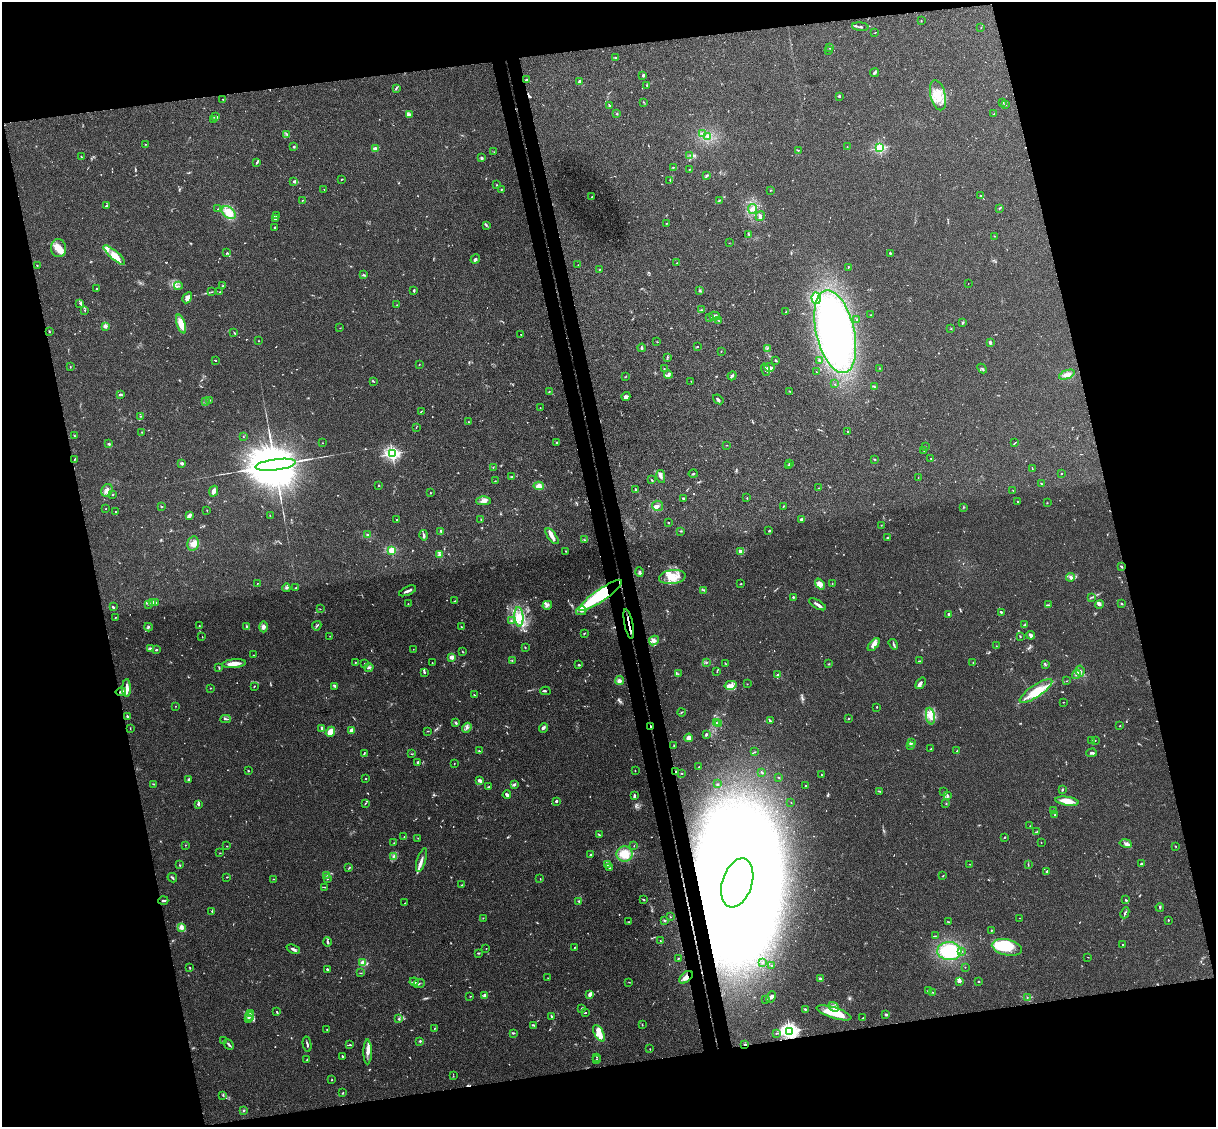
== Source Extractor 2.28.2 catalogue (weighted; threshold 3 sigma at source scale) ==
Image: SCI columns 58-4912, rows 150-4646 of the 4968 x 4908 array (HDU 1 of 3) = the unmasked area's bounding box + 8 px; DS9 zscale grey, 4 x 4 block average (1 PNG px = mean of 4 x 4 image px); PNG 1218 x 1129 px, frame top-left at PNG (2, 2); each listed source drawn as its Kron ellipse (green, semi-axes under 4 px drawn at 4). Shown black and unused: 28% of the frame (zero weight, under 3 of 4 exposures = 5% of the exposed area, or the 3 px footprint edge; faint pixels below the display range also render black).
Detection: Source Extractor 2.28.2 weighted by HDU 2 'WHT'. Background 0.0381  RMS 0.0041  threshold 0.0187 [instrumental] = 3 sigma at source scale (4.5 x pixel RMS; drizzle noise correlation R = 1.50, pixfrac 1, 0.05/0.05 arcsec/px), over >= 5 px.
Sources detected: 823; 25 too faint to see at this stretch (4 x 4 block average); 10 inside a brighter object's white glare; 6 cosmic-ray / hot-pixel residue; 3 long thin detections or spike segments (spike, bleed or trail) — neither listed nor drawn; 26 coinciding with a brighter row at this scale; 56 inside a brighter listed object's ellipse — not listed separately; of the other 697, all 500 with FLUX_AUTO >= 0.871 (the completeness limit of this list) listed and drawn (197 fainter detections not listed), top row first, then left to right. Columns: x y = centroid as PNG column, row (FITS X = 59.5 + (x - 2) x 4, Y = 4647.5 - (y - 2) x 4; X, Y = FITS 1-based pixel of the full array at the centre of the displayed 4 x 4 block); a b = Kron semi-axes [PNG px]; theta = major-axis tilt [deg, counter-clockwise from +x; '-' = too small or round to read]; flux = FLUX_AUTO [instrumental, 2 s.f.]
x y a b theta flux
921 21 2 2 - 1.3
860 27 8 2 -5 4.7
981 28 2 2 - 1.2
875 33 2 2 - 0.91
829 47 3 2 - 0.99
828 50 2 2 - 2.2
616 57 3 2 - 1.1
875 73 4 2 - 4.8
643 75 4 2 - 2.6
527 79 3 2 - 2.4
580 81 3 2 - 7.2
646 85 2 2 - 0.99
396 88 3 2 - 3
938 95 15 7 -76 42
839 96 3 2 - 2.3
223 99 2 2 - 1
643 102 2 2 - 1.1
1002 103 3 2 - 2.2
1006 105 3 2 - 1.5
609 106 3 2 - 2.4
617 114 2 2 - 1.7
994 114 2 2 - 1.6
409 115 3 2 - 2.4
216 117 3 2 - 4.7
214 119 2 2 - 1.8
702 133 3 2 - 3.3
287 135 2 2 - 1.1
707 136 2 2 - 2.2
146 144 2 2 - 0.89
294 147 2 2 - 3.1
847 147 2 2 - 0.92
880 148 2 2 - 320
375 149 3 3 - 9.7
798 150 3 2 - 1.9
494 152 2 2 - 1.1
690 155 2 2 - 0.88
81 157 4 2 - 2
481 157 3 2 - 3
257 162 3 2 - 1.9
673 167 2 2 - 1.7
689 169 2 2 - 1.6
707 175 4 3 - 2.8
342 179 3 2 - 2.1
670 180 3 2 - 1.6
293 181 3 2 - 3.1
497 185 2 2 - 1.4
324 189 2 2 - 0.92
501 189 2 2 - 1.7
770 190 2 2 - 3.4
981 196 3 2 - 1.8
592 197 3 2 - 2
303 200 3 2 - 1.2
720 200 2 2 - 1.6
107 206 2 2 - 3.3
999 208 3 2 - 2.3
218 209 2 2 - 1.4
752 209 5 2 - 5
229 213 8 5 -38 40
276 216 2 2 - 1.1
760 216 5 3 - 5.1
275 219 3 2 - 2.1
667 223 2 2 - 0.92
486 225 3 2 - 1.9
275 227 3 2 - 2
749 234 2 2 - 1.3
995 236 2 2 - 1.3
729 243 2 2 - 0.88
58 248 9 7 -78 22
227 253 2 2 - 2.1
890 253 2 2 - 2.2
114 255 14 4 -41 21
475 259 5 2 - 3.7
677 263 2 2 - 1.5
37 265 2 2 - 1.3
578 265 2 2 - 1.2
848 267 3 2 - 1.8
600 269 2 2 - 1.1
363 275 3 2 - 2.5
968 283 2 2 - 0.87
178 286 4 2 - 2.8
223 286 2 2 - 1.4
97 289 2 2 - 1.7
414 290 3 2 - 3.1
700 290 3 2 - 1.8
212 292 2 2 - 0.98
220 292 2 2 - 1.4
187 298 6 4 60 11
816 298 6 4 -84 29
80 303 4 2 - 3.2
397 305 2 2 - 2.2
85 310 2 2 - 1.2
701 310 2 2 - 1.4
786 312 3 2 - 1.8
871 315 2 2 - 1.1
715 316 5 4 - 6.7
710 317 2 2 - 1.2
718 320 3 2 - 1.3
856 320 3 2 - 0.97
963 323 3 2 - 3.1
181 324 10 4 -71 32
105 326 2 2 - 52
340 328 2 2 - 0.92
951 329 2 2 - 0.95
49 331 3 2 - 1.7
234 332 3 2 - 1.7
835 332 42 19 -77 690
521 334 2 2 - 0.92
258 341 2 2 - 0.97
657 342 2 2 - 1.2
990 342 4 3 - 3.7
697 347 2 2 - 1.1
642 348 4 2 - 3.3
767 349 2 2 - 1.2
721 351 2 2 - 1.4
667 357 3 2 - 1.6
215 360 2 2 - 1.7
776 360 3 2 - 2.8
819 360 2 2 - 2.5
419 364 2 2 - 0.93
70 367 2 2 - 1.4
770 367 5 4 - 8.4
879 368 2 2 - 0.95
664 369 2 2 - 1.2
982 369 5 2 - 2.9
765 370 6 2 -72 4.9
816 372 2 2 - 0.96
668 374 4 3 - 5.7
1067 375 8 3 21 12
626 376 3 2 - 1.3
732 376 5 2 - 4.5
691 381 2 2 - 1.1
374 382 3 2 - 1.2
835 384 2 2 - 0.87
875 387 2 2 - 1.2
790 391 2 2 - 1.9
549 392 2 2 - 2
120 394 2 2 - 5.3
626 396 5 3 - 5
718 399 6 2 -39 3.7
209 400 2 2 - 0.98
205 402 2 2 - 1.3
540 408 2 2 - 1.1
421 411 3 2 - 1.4
140 416 2 2 - 1.8
469 422 2 2 - 0.89
416 427 3 2 - 1.1
848 431 2 2 - 2.4
142 432 2 2 - 1.3
74 436 2 2 - 1
243 437 2 2 - 1.1
323 443 2 2 - 0.93
557 443 3 2 - 2.1
1015 443 4 2 - 1.8
109 444 4 2 - 2.6
727 445 2 2 - 0.91
925 447 2 2 - 1.4
924 451 2 2 - 0.89
392 454 2 2 - 650
931 458 2 2 - 0.89
875 459 2 2 - 1.9
74 460 2 2 - 1.6
182 463 3 2 - 5.3
789 463 2 2 - 1.3
276 465 20 5 7 40000
788 465 2 2 - 1
493 467 3 2 - 1.4
1032 469 2 2 - 1.2
1062 473 2 2 - 1.3
693 474 4 2 - 1.9
661 476 7 3 -80 6
512 477 3 2 - 2.7
918 477 2 2 - 0.91
652 480 2 2 - 2.1
495 481 2 2 - 1.5
1041 484 3 2 - 1.3
379 485 2 2 - 2.8
539 486 5 3 - 14
819 488 2 2 - 1.1
107 490 7 5 59 13
636 490 4 2 - 2.4
1013 490 2 2 - 1.2
214 491 5 2 - 15
430 493 2 2 - 2.4
113 495 2 2 - 2
683 498 3 2 - 2.1
747 498 2 2 - 1.6
484 501 7 4 2 14
1017 501 2 2 - 1.9
1047 503 2 2 - 1.1
657 506 5 5 - 7.2
783 506 3 2 - 1.5
162 507 2 2 - 1.9
963 507 2 2 - 1.5
106 509 2 2 - 2.2
207 510 2 2 - 1.3
115 512 2 2 - 0.95
189 516 3 2 - 13
270 516 3 2 - 1.2
481 519 2 2 - 1.4
802 519 4 2 - 7.1
397 520 2 2 - 1.6
668 523 2 2 - 2.4
881 525 2 2 - 1.2
441 531 3 2 - 4.4
681 531 2 2 - 1.3
769 531 3 2 - 2.4
368 535 3 2 - 3.7
424 535 5 2 - 5.7
552 536 9 3 -54 16
887 538 3 2 - 2
585 540 3 2 - 2.1
193 543 7 5 77 14
392 550 2 2 - 170
565 551 2 2 - 1
740 551 2 2 - 33
439 555 2 2 - 5.1
1121 567 3 2 - 2.3
639 572 4 3 - 5.3
672 577 13 7 6 34
1071 577 4 3 - 5.4
832 583 2 2 - 1.1
257 584 2 2 - 0.94
741 584 3 2 - 1.5
820 584 6 4 -50 17
286 588 4 2 - 3.8
296 588 2 2 - 2.1
704 590 2 2 - 1.7
407 591 9 2 23 8.3
600 595 26 6 34 260
793 597 3 2 - 2.1
1091 597 2 2 - 1.1
455 601 3 2 - 1.6
153 603 3 2 - 5.2
156 603 3 2 - 2.4
149 604 4 2 - 2.6
408 604 2 2 - 0.88
818 604 9 2 -29 8.8
1100 604 4 3 - 4.7
1122 604 3 2 - 2.7
547 605 5 2 - 5.1
1049 605 2 2 - 1.2
113 607 2 2 - 4.3
320 609 2 2 - 0.93
581 611 5 3 - 8
1001 612 2 2 - 2.3
949 614 2 2 - 22
519 617 10 4 -85 24
115 618 3 2 - 1.4
511 621 3 2 - 1.4
629 624 15 2 -78 15
199 625 2 2 - 1.4
1025 625 4 2 - 3.8
246 626 3 2 - 2.3
317 626 5 2 - 3.3
148 627 4 2 - 3.1
263 627 5 3 - 11
462 627 3 2 - 1.3
584 634 2 2 - 1.4
1031 635 4 3 - 8.6
330 636 2 2 - 0.96
1020 636 2 2 - 2.3
202 637 2 2 - 1
654 640 5 3 - 6.6
893 644 6 2 -56 2.6
874 645 8 3 51 20
996 646 2 2 - 0.94
525 647 2 2 - 1.2
150 649 3 2 - 3.1
413 649 2 2 - 1.2
156 650 2 2 - 3.7
462 651 2 2 - 1.3
253 655 2 2 - 1
451 657 2 2 - 56
512 660 2 2 - 1.4
919 661 3 2 - 2.6
355 662 2 2 - 1.1
432 663 2 2 - 1.7
706 663 3 2 - 1.4
725 663 2 2 - 1.1
973 663 2 2 - 1.7
234 664 12 3 5 25
365 664 2 2 - 2.3
829 664 2 2 - 1.2
1045 664 4 2 - 2.7
579 665 2 2 - 3.2
369 667 4 2 - 3.9
219 668 4 2 - 1.7
1080 671 5 3 - 7
424 672 3 2 - 2.5
717 672 2 2 - 0.9
678 674 2 2 - 0.87
1076 674 5 2 - 3.6
778 675 4 2 - 3.3
619 681 4 4 - 8
1066 681 2 2 - 0.9
921 683 6 4 52 6.5
747 684 2 2 - 1.1
731 685 6 4 14 11
254 686 2 2 - 2.1
335 686 3 2 - 3.3
127 688 9 2 89 19
210 688 2 2 - 1.6
545 691 5 2 - 2.5
1036 691 19 6 34 43
121 692 5 2 - 6.4
474 695 2 2 - 2.2
1063 702 2 2 - 0.92
175 706 2 2 - 1.4
877 707 2 2 - 1.5
682 712 4 2 - 1.9
930 716 8 4 -81 15
127 717 3 2 - 4.1
226 719 5 2 - 2.7
848 719 2 2 - 1.3
770 721 3 2 - 4.9
716 722 2 2 - 1.3
456 723 4 2 - 2.9
719 724 3 2 - 4.4
1120 726 2 2 - 1.1
650 727 4 2 - 2.6
130 728 3 2 - 1.2
322 728 3 2 - 3.3
467 728 5 2 - 5.4
543 728 5 2 - 4.3
352 730 4 3 - 9.2
428 731 2 2 - 1.3
330 732 5 3 - 27
706 734 3 2 - 4.7
689 738 4 4 - 12
1091 740 2 2 - 1.3
1095 740 2 2 - 1.1
911 743 2 2 - 1.8
674 745 3 2 - 2.1
910 746 2 2 - 1
931 749 3 2 - 1.5
479 751 2 2 - 2.7
957 751 2 2 - 2.1
754 752 2 2 - 1.2
364 753 3 2 - 1.9
1092 753 5 2 - 5.6
411 754 2 2 - 1
418 762 2 2 - 15
454 763 2 2 - 0.91
699 767 2 2 - 1.3
248 771 2 2 - 1.8
635 771 2 2 - 1.5
676 771 3 2 - 2.8
762 772 3 2 - 2.4
682 773 2 2 - 1.8
821 775 2 2 - 1.3
779 777 2 2 - 1.1
366 779 2 2 - 1.2
189 780 3 2 - 2.4
479 780 3 2 - 7.7
154 784 3 2 - 2.2
718 784 2 2 - 1.1
514 785 4 2 - 5
806 786 2 2 - 4.4
488 787 4 2 - 1.6
1062 790 2 2 - 2.7
880 791 3 2 - 2.3
944 792 3 2 - 1.2
507 795 4 2 - 7.7
634 796 3 2 - 4.3
948 796 4 2 - 3
556 801 2 2 - 3.7
1067 801 12 3 -8 40
791 802 2 2 - 1.1
946 803 2 2 - 1.7
365 804 3 2 - 1.6
198 805 3 2 - 2.5
1054 811 3 2 - 3.2
1055 815 2 2 - 2.3
1030 826 2 2 - 0.98
1037 831 2 2 - 1.3
599 835 3 2 - 2.1
404 837 2 2 - 1.3
1004 837 2 2 - 2
418 838 2 2 - 0.96
1041 842 2 2 - 0.95
394 843 2 2 - 1
1126 843 6 2 -11 6
185 845 2 2 - 1.2
227 846 2 2 - 1.1
634 846 2 2 - 0.96
1175 846 2 2 - 1.2
220 853 2 2 - 0.98
625 854 8 7 - 38
591 855 3 2 - 3.1
393 856 3 2 - 2.3
421 860 12 2 72 11
607 864 3 2 - 1.7
970 864 2 2 - 1
1141 864 3 2 - 4.5
179 865 2 2 - 1.5
1028 865 3 2 - 1.7
349 868 3 2 - 1.9
609 868 2 2 - 3
1047 871 3 2 - 3.5
326 875 2 2 - 0.87
943 875 2 2 - 1.4
227 877 2 2 - 2.1
172 878 5 2 - 3.7
273 879 2 2 - 1.2
328 879 3 3 - 3.4
540 879 2 2 - 0.89
737 883 25 15 72 2800
462 885 4 2 - 1.8
324 887 2 2 - 0.89
643 899 3 2 - 1.9
1125 899 2 2 - 1.1
163 901 5 2 - 3.6
579 901 3 2 - 2
405 903 2 2 - 0.96
1160 907 4 2 - 2.7
212 911 2 2 - 2.1
1125 913 6 2 65 3.8
670 917 2 2 - 1.8
483 918 2 2 - 0.87
1019 918 2 2 - 1.2
664 920 3 2 - 3.7
1168 920 2 2 - 2
628 922 2 2 - 1.1
949 922 2 2 - 1.1
181 928 4 3 - 6.6
991 930 2 2 - 1.5
935 936 2 2 - 0.96
660 941 2 2 - 1.3
328 942 4 2 - 3.6
1123 945 2 2 - 1.9
575 947 2 2 - 1.9
1007 947 15 7 -12 120
293 949 7 3 -24 6.7
486 949 2 2 - 1
949 951 12 9 -1 150
961 952 2 2 - 1.7
478 953 3 2 - 1.5
1088 957 2 2 - 0.9
678 958 3 2 - 1.2
763 962 3 2 - 1.1
363 963 4 4 - 14
771 965 2 2 - 1.1
965 967 2 2 - 1.9
190 968 3 2 - 1.5
327 970 3 2 - 3.7
361 973 2 2 - 0.89
686 977 8 4 41 14
548 978 2 2 - 0.97
820 979 3 2 - 4
960 981 3 3 - 5.3
978 981 2 2 - 7.1
414 982 4 2 - 4.1
629 982 2 2 - 0.93
419 983 6 2 22 3.5
928 991 3 2 - 2
932 992 3 2 - 1.7
590 994 4 3 - 7.5
485 995 3 3 - 8.2
470 996 2 2 - 0.98
771 997 6 3 64 8.1
1027 997 2 2 - 1.5
766 999 2 2 - 0.91
834 1007 5 3 - 7
582 1009 3 2 - 6.7
805 1009 3 2 - 2.5
277 1012 3 2 - 2.1
250 1013 2 2 - 2.4
585 1013 2 2 - 2.2
834 1013 18 5 -17 62
886 1015 2 2 - 17
249 1016 5 2 - 5.4
551 1017 2 2 - 2
248 1018 2 2 - 2
863 1018 2 2 - 1.6
399 1019 3 2 - 2.1
534 1025 3 2 - 2
642 1025 3 2 - 1.3
327 1029 2 2 - 1.5
434 1029 3 2 - 1.5
790 1031 3 2 - 1000
513 1033 3 2 - 3.3
599 1033 9 4 -62 17
776 1033 2 2 - 1.1
223 1041 3 2 - 2.4
420 1041 2 2 - 12
229 1044 6 2 -49 6
307 1044 7 2 -78 4.5
745 1044 3 2 - 2
350 1045 3 2 - 2.1
650 1049 2 2 - 1.1
368 1052 12 4 90 16
342 1056 2 2 - 2.6
597 1057 2 2 - 0.97
307 1059 3 2 - 1.3
596 1060 2 2 - 1.8
453 1076 2 2 - 1
332 1080 2 2 - 1.7
343 1093 3 2 - 1.6
223 1095 2 2 - 1.6
244 1110 2 2 - 2
Overlapping masked pixels (flux is a lower limit): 8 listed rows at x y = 600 595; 629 624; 121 692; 650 727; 676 771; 686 977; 790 1031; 745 1044
Diffuse or blended objects may show on this block-average render without a row.